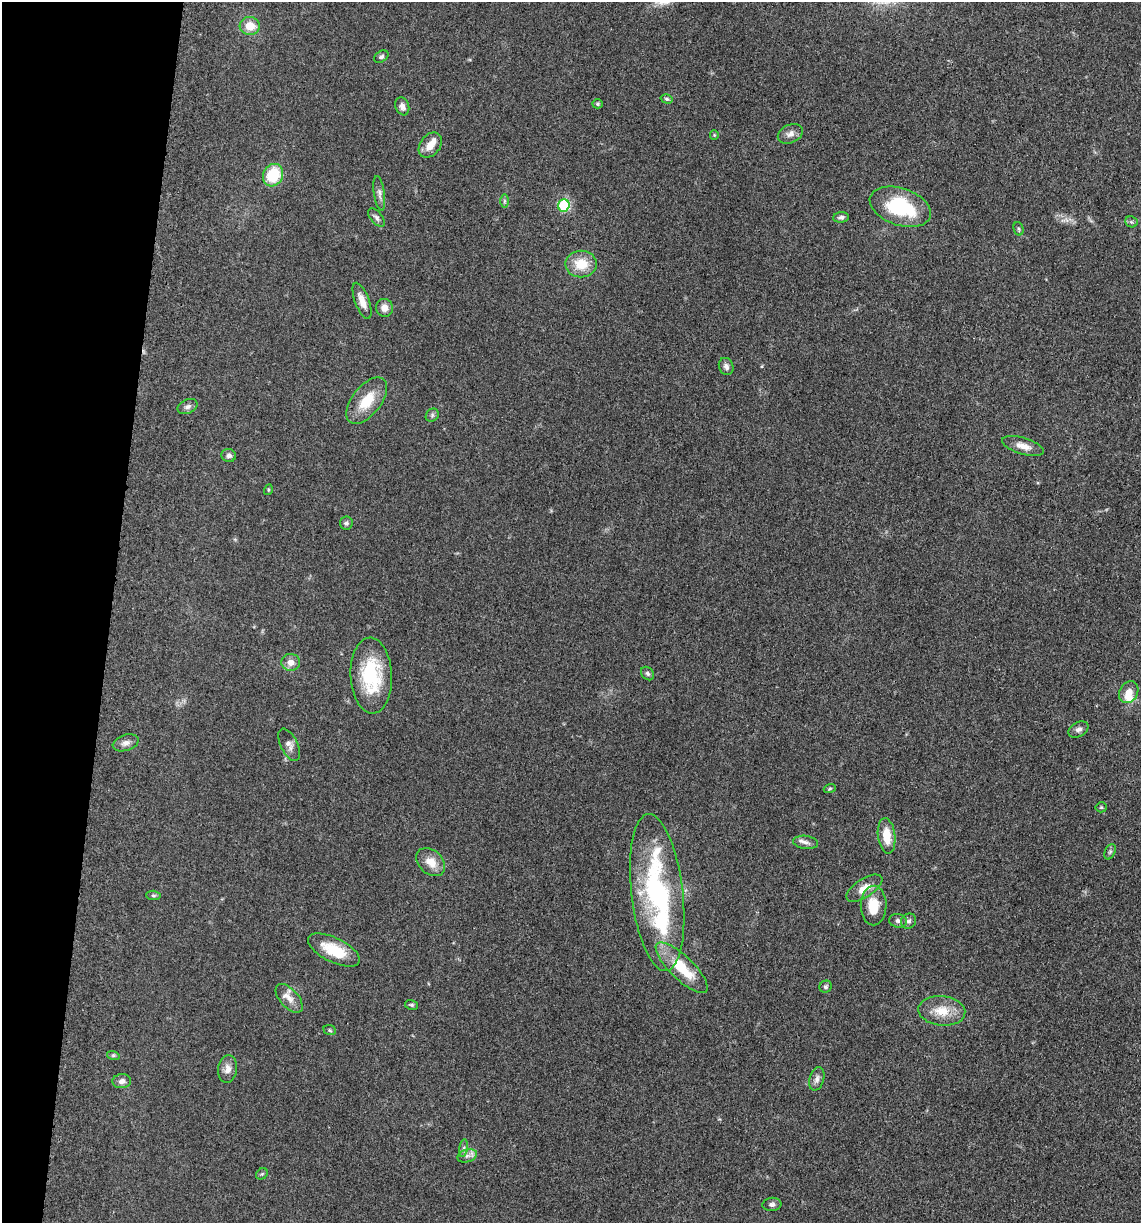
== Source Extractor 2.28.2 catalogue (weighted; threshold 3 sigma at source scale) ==
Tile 9 of 4 x 4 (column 1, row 3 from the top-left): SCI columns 247-1385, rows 1243-2463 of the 4980 x 4921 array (HDU 1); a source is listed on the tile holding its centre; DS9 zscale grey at full resolution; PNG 1143 x 1225 px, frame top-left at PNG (2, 2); each listed source drawn as its Kron ellipse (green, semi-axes under 4 px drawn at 4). Shown black and unused: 10% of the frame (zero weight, under 3 of 5 exposures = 4% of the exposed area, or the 3 px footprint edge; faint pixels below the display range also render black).
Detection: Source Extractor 2.28.2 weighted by HDU 2 'WHT'; one run over the whole footprint, this tile lists its part. Background 0.0562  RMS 0.0059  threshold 0.0267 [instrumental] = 3 sigma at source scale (4.5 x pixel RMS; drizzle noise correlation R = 1.50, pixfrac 1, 0.05/0.05 arcsec/px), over >= 5 px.
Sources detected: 65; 3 inside a brighter listed object's ellipse — not listed separately; the other 62 listed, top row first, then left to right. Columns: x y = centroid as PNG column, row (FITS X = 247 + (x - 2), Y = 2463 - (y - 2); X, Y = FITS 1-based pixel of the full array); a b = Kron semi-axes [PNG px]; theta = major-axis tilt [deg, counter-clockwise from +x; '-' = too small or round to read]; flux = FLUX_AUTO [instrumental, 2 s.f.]
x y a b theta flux
250 26 10 9 - 8.7
381 57 8 5 32 1.3
667 99 6 4 -16 0.99
597 104 5 4 - 0.81
402 106 9 6 -70 2.6
790 134 13 9 24 3.5
714 135 4 4 - 0.6
430 145 14 10 52 6.1
273 175 12 9 62 24
379 193 17 5 -82 2.8
504 201 7 4 89 0.96
564 205 6 5 - 47
900 207 32 18 -18 42
841 217 8 5 3 1.7
376 218 11 6 -50 2
1131 222 6 5 - 1.1
1018 229 7 5 -75 0.98
581 264 16 13 0 13
362 301 19 7 -70 5.7
384 308 9 8 - 4.7
726 366 9 7 -68 2.3
367 401 27 14 51 16
188 407 10 7 25 2
432 415 7 6 - 1.3
1023 446 22 8 -17 5.7
229 455 7 6 - 1.8
268 490 5 3 - 0.58
346 523 6 6 - 1.4
291 662 9 8 - 4.5
648 674 7 5 -46 1.3
371 675 38 20 -87 37
1129 692 11 9 58 5.9
1078 729 11 7 29 2.4
126 743 13 8 18 3.1
289 745 17 8 -64 3.5
830 788 6 4 20 0.73
1101 807 5 5 - 0.73
887 836 17 8 -83 11
805 842 12 6 -6 2.6
1110 852 8 5 65 1.2
431 862 16 11 -42 8
864 888 20 9 33 7.3
657 893 79 26 -83 110
153 895 7 4 -5 1.1
874 906 20 13 89 14
898 921 9 6 -10 2
909 921 8 7 - 1.9
334 950 28 12 -26 18
682 968 34 11 -44 23
826 987 6 5 - 1.2
289 998 17 9 -48 5.5
412 1005 6 5 - 1
942 1011 23 14 -6 12
330 1030 6 5 - 0.89
113 1055 6 4 -18 0.83
228 1069 14 9 83 4.1
817 1079 12 7 74 2.6
122 1081 9 7 5 2.7
463 1148 9 4 81 1.5
467 1156 10 6 17 2.5
262 1174 6 5 - 0.82
772 1204 9 6 5 2.1